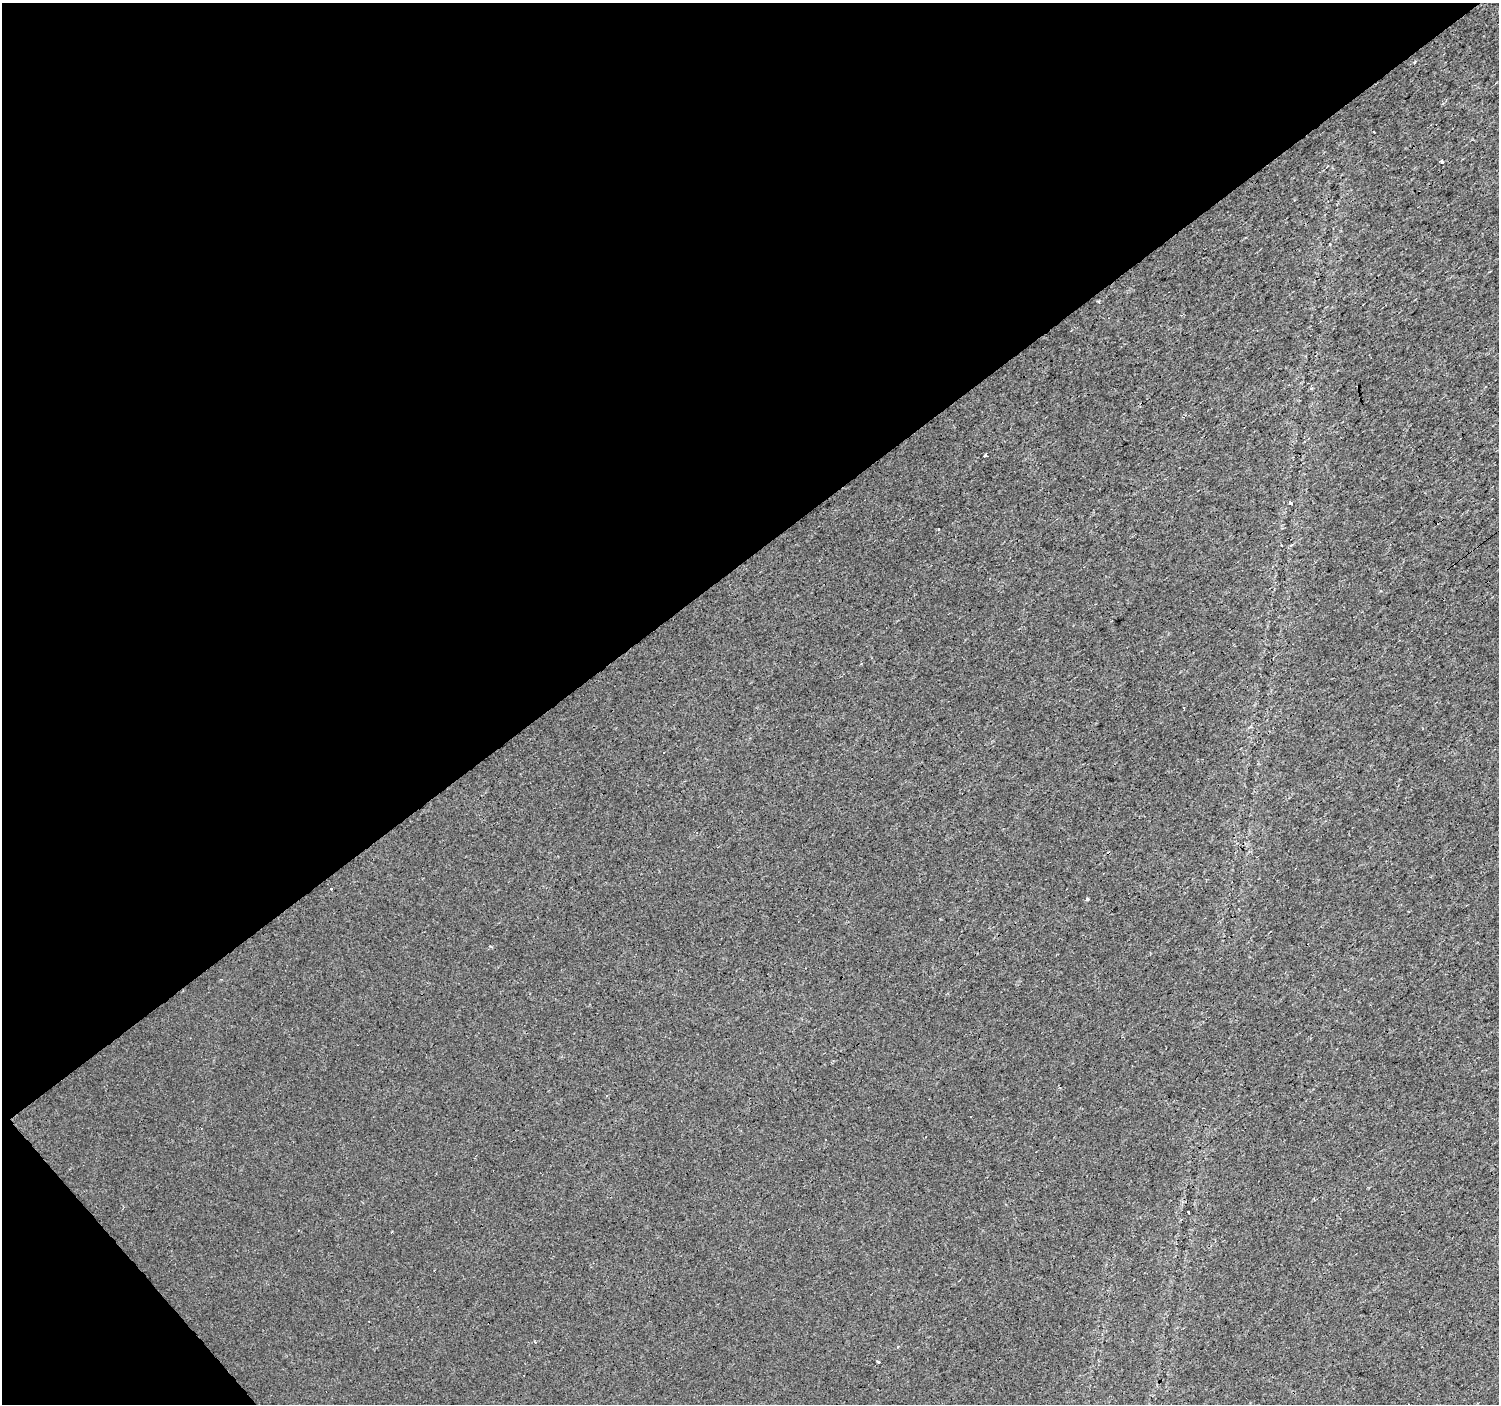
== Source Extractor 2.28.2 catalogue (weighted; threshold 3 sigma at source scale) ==
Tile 5 of 4 x 4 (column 1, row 2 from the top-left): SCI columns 2-1498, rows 3000-4401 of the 5988 x 5937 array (HDU 1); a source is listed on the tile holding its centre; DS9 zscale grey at full resolution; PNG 1501 x 1406 px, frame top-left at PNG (2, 3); no overlay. Shown black and unused: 41% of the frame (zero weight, under 3 of 4 exposures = <1% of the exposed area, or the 3 px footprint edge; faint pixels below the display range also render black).
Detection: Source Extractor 2.28.2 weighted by HDU 2 'WHT'; one run over the whole footprint, this tile lists its part. Background 0.0136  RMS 0.0034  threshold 0.0151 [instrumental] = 3 sigma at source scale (4.5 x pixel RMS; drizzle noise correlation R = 1.50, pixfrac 1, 0.0396/0.0396 arcsec/px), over >= 5 px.
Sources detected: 16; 5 cosmic-ray / hot-pixel residue — not listed; the other 11 listed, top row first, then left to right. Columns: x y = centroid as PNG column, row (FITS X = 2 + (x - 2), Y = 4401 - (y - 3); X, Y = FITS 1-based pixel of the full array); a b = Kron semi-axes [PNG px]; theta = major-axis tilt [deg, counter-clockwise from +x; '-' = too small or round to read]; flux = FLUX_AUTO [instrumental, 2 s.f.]
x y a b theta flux
1442 162 3 3 - 2.3
1098 301 3 2 - 0.48
985 456 4 3 - 26
1290 503 3 3 - 1.8
938 529 3 2 - 0.33
1290 546 3 3 - 4.5
331 888 3 3 - 5
1087 899 3 3 - 2.4
825 1139 3 3 - 0.7
1188 1212 3 3 - 1.6
878 1362 3 3 - 2.4
Unlisted compact peaks at least as high as the median listed source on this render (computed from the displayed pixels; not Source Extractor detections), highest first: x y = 490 946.